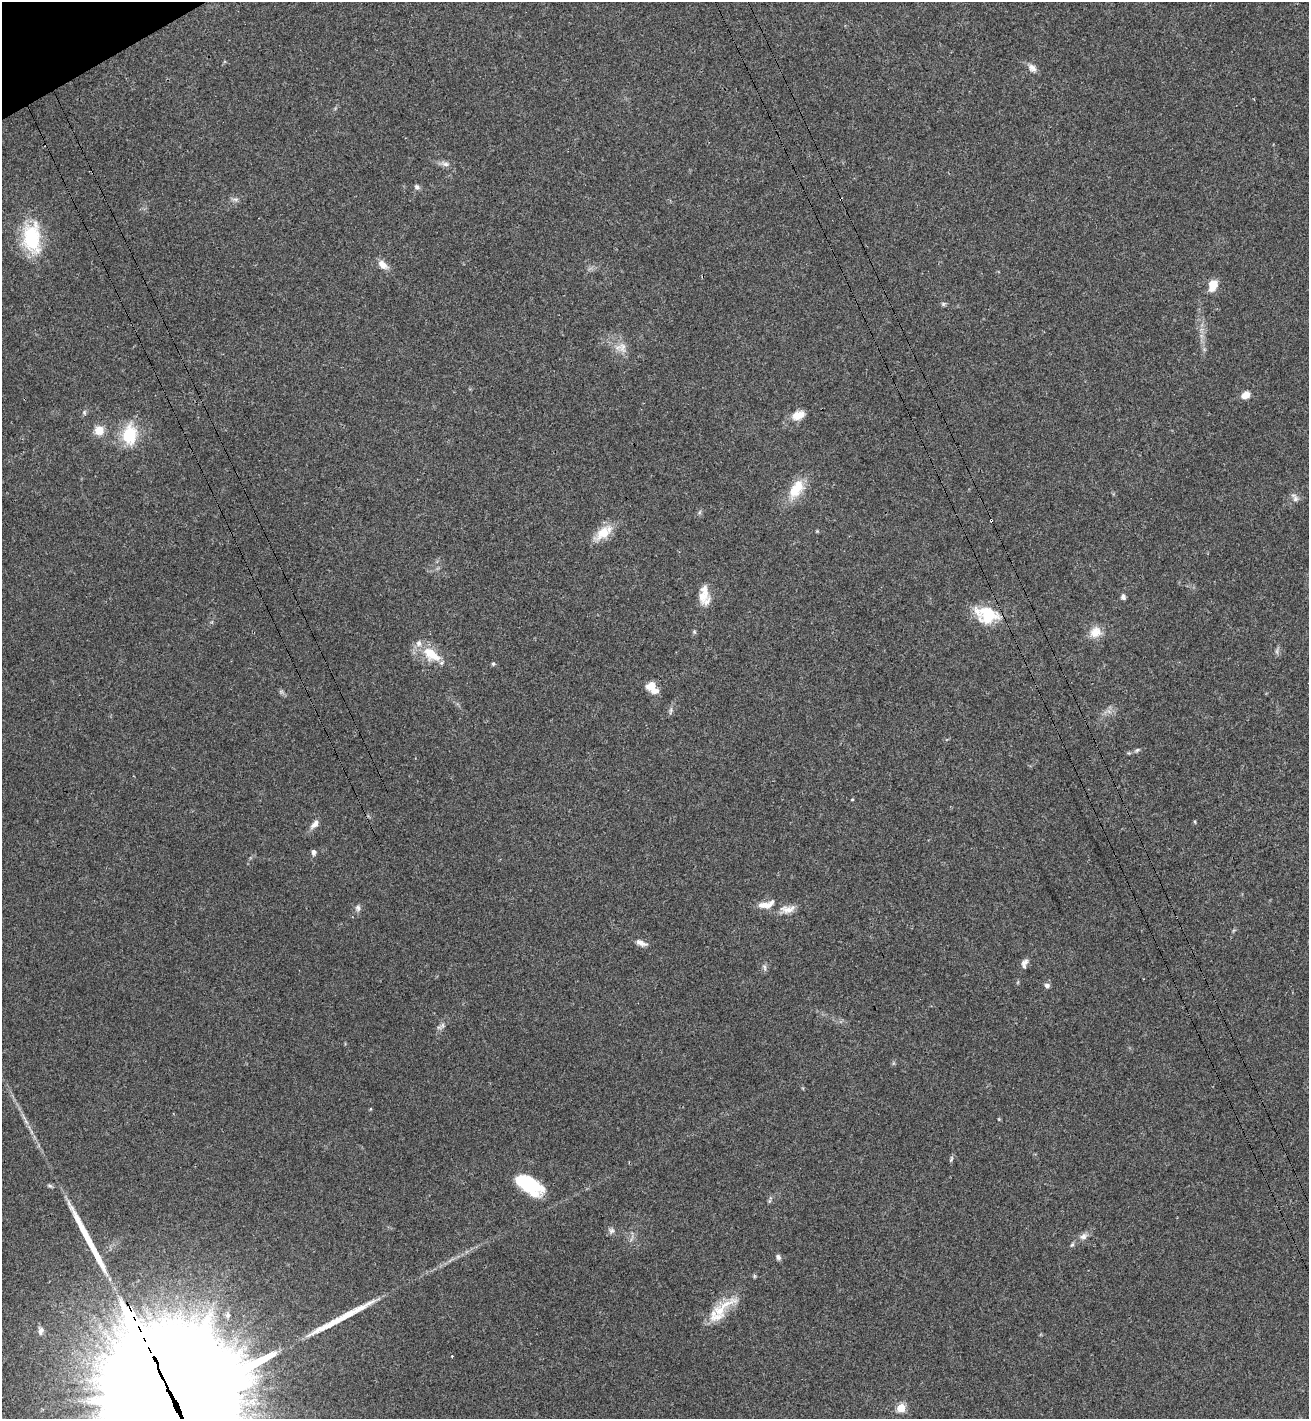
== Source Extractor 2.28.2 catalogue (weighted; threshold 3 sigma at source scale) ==
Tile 11 of 4 x 4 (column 3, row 3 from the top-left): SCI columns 2813-4119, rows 1470-2886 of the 5757 x 5771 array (HDU 1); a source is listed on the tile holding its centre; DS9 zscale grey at full resolution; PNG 1311 x 1421 px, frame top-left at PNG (2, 2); no overlay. Shown black and unused: <1% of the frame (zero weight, under 3 of 4 exposures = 6% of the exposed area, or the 3 px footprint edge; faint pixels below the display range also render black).
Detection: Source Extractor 2.28.2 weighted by HDU 2 'WHT'; one run over the whole footprint, this tile lists its part. Background 0.0395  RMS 0.0054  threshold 0.0242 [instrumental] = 3 sigma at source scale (4.5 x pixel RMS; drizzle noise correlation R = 1.50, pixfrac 1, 0.05/0.05 arcsec/px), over >= 5 px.
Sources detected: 68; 6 inside a brighter object's white glare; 1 cosmic-ray / hot-pixel residue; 3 long thin detections or spike segments (spike, bleed or trail) — not listed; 3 inside a brighter listed object's ellipse — not listed separately; the other 55 listed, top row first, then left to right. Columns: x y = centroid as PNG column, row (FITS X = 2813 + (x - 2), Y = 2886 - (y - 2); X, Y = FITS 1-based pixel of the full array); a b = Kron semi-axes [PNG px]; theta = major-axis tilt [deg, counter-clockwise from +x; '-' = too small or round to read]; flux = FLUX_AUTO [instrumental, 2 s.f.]
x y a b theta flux
1032 68 13 9 -46 3.2
445 164 13 6 -14 2.5
417 187 8 6 -38 1.4
235 199 10 4 -5 1.3
32 238 39 22 -84 32
382 265 14 8 -43 4.5
1213 285 14 9 71 7.5
943 304 6 6 - 0.96
623 347 18 9 -86 5.1
1245 395 9 6 25 5.1
84 412 7 5 -90 1.1
798 415 17 10 19 6.6
99 430 10 9 - 7.3
129 434 26 17 85 21
796 489 28 15 56 14
1295 498 13 7 -61 2.2
700 512 7 4 70 0.85
817 531 4 4 - 0.53
603 533 25 14 40 10
704 596 24 12 -87 8.5
1123 597 6 5 - 1.7
987 614 27 18 -16 23
1095 632 16 14 33 6.7
1277 651 8 4 90 1.2
431 654 28 14 -35 14
493 664 5 5 - 0.85
651 685 14 9 37 5
281 692 7 4 0 0.91
670 710 12 4 80 1.3
1137 750 8 4 31 1.1
1129 753 5 5 - 0.62
852 799 3 3 - 0.53
1195 822 5 3 - 0.54
315 824 13 7 47 3.3
313 852 7 5 -83 1.5
766 904 23 9 12 6.4
358 908 9 7 88 1.7
788 909 21 10 8 5.7
641 943 15 6 -22 3
1024 962 12 7 30 2.2
764 967 9 5 -68 1.4
1047 985 7 6 - 1.6
443 1025 9 7 90 1.8
370 1109 5 3 - 0.46
951 1159 9 4 72 1
529 1185 31 15 -31 32
769 1201 5 4 - 0.74
611 1231 9 7 -39 1.9
1083 1236 11 8 32 2.8
1072 1245 7 4 62 0.98
778 1257 8 6 -71 1.4
720 1310 42 14 35 16
228 1315 8 7 - 1.8
41 1331 9 6 78 2
901 1408 5 5 - 27
Overlapping masked pixels (flux is a lower limit): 1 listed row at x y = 987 614